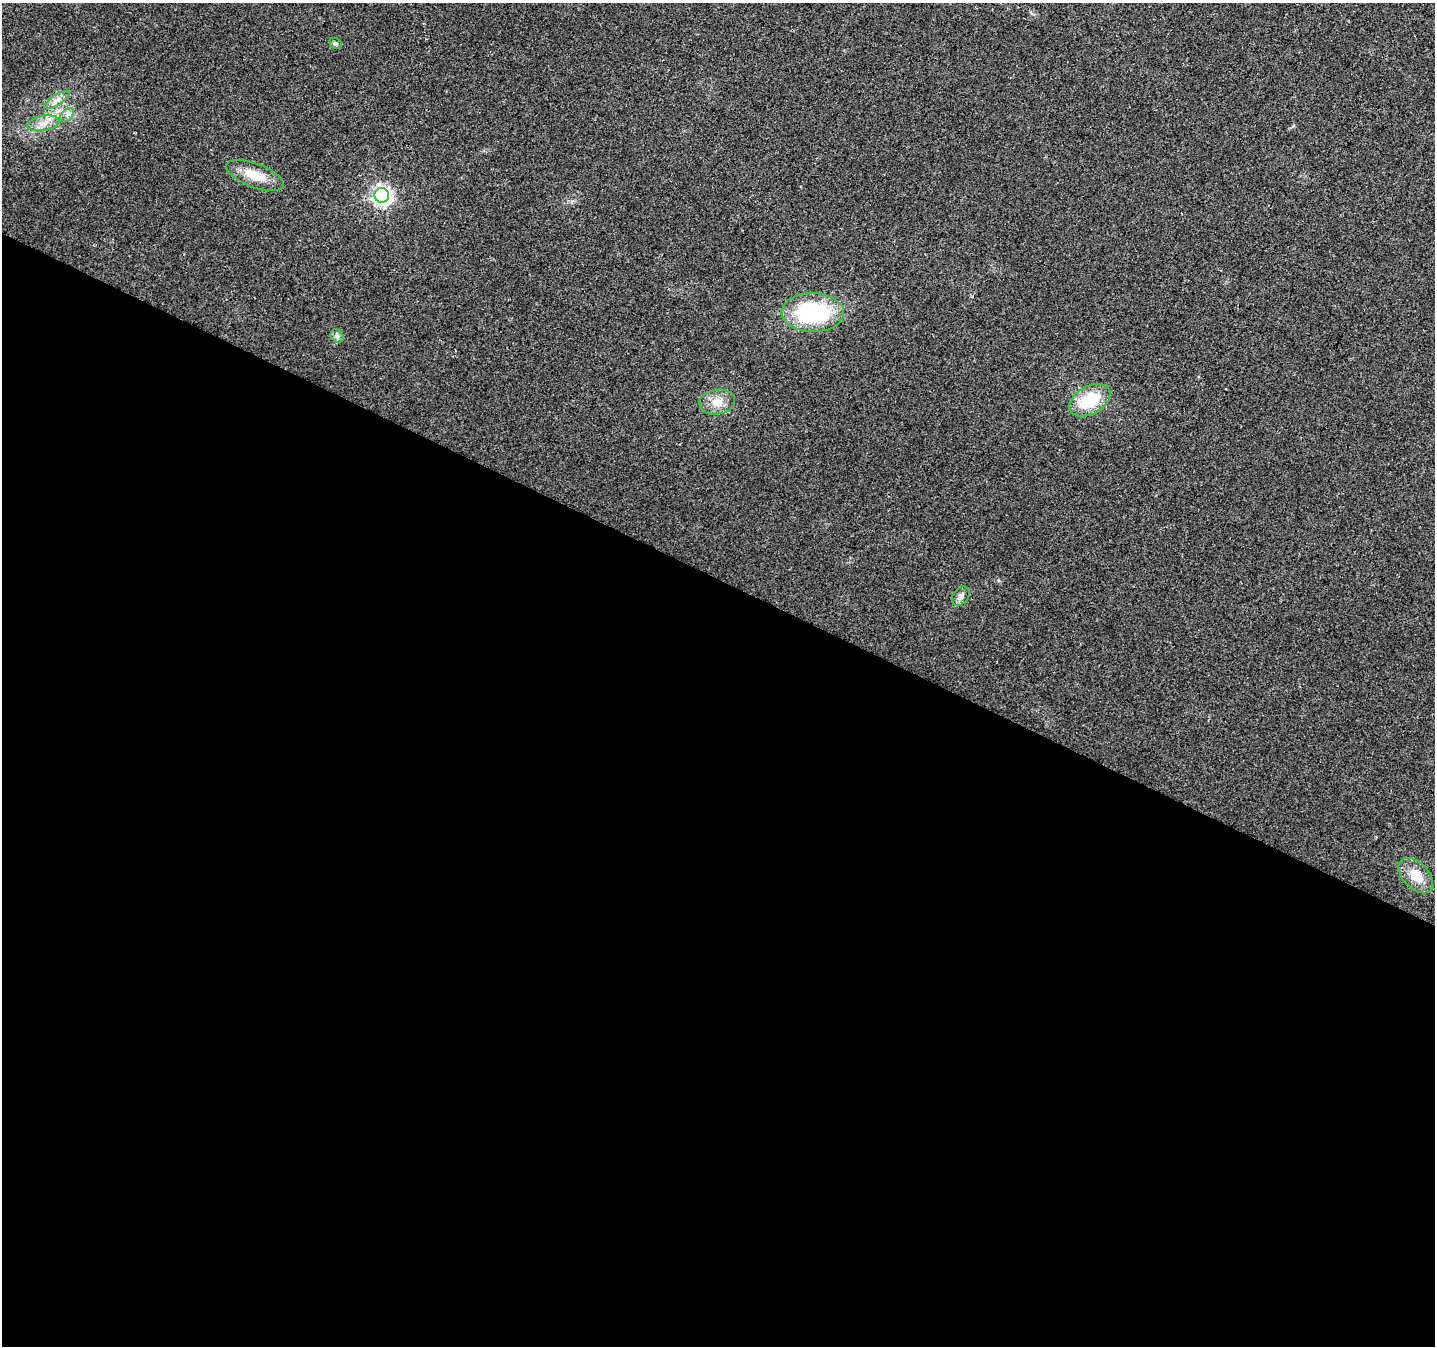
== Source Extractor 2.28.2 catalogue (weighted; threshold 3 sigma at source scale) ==
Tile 14 of 4 x 4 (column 2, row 4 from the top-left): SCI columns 1434-2866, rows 201-1544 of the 5740 x 5842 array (HDU 1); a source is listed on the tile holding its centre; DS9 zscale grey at full resolution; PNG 1437 x 1348 px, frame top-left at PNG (2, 3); each listed source drawn as its Kron ellipse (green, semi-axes under 4 px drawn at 4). Shown black and unused: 57% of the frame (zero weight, under 2 of 3 exposures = <1% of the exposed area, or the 3 px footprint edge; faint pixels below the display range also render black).
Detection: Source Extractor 2.28.2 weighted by HDU 2 'WHT'; one run over the whole footprint, this tile lists its part. Background 0.0516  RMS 0.0083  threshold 0.0372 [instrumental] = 3 sigma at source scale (4.5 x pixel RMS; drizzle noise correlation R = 1.50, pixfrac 1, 0.0396/0.0396 arcsec/px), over >= 5 px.
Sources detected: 12; all 12 listed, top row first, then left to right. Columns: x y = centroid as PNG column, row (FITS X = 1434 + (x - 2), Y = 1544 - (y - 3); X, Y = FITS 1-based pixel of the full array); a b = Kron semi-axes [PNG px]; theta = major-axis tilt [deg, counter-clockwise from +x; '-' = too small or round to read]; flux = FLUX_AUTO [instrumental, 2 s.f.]
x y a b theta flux
335 43 6 5 - 1.7
57 100 14 5 32 4.7
67 115 8 5 46 2.6
43 123 16 7 11 7.7
255 175 30 12 -21 20
382 195 7 7 - 340
813 313 31 19 -1 84
337 336 7 6 - 2.3
1090 400 22 14 30 37
717 402 18 12 8 11
961 596 11 7 50 4.1
1416 876 21 13 -46 17